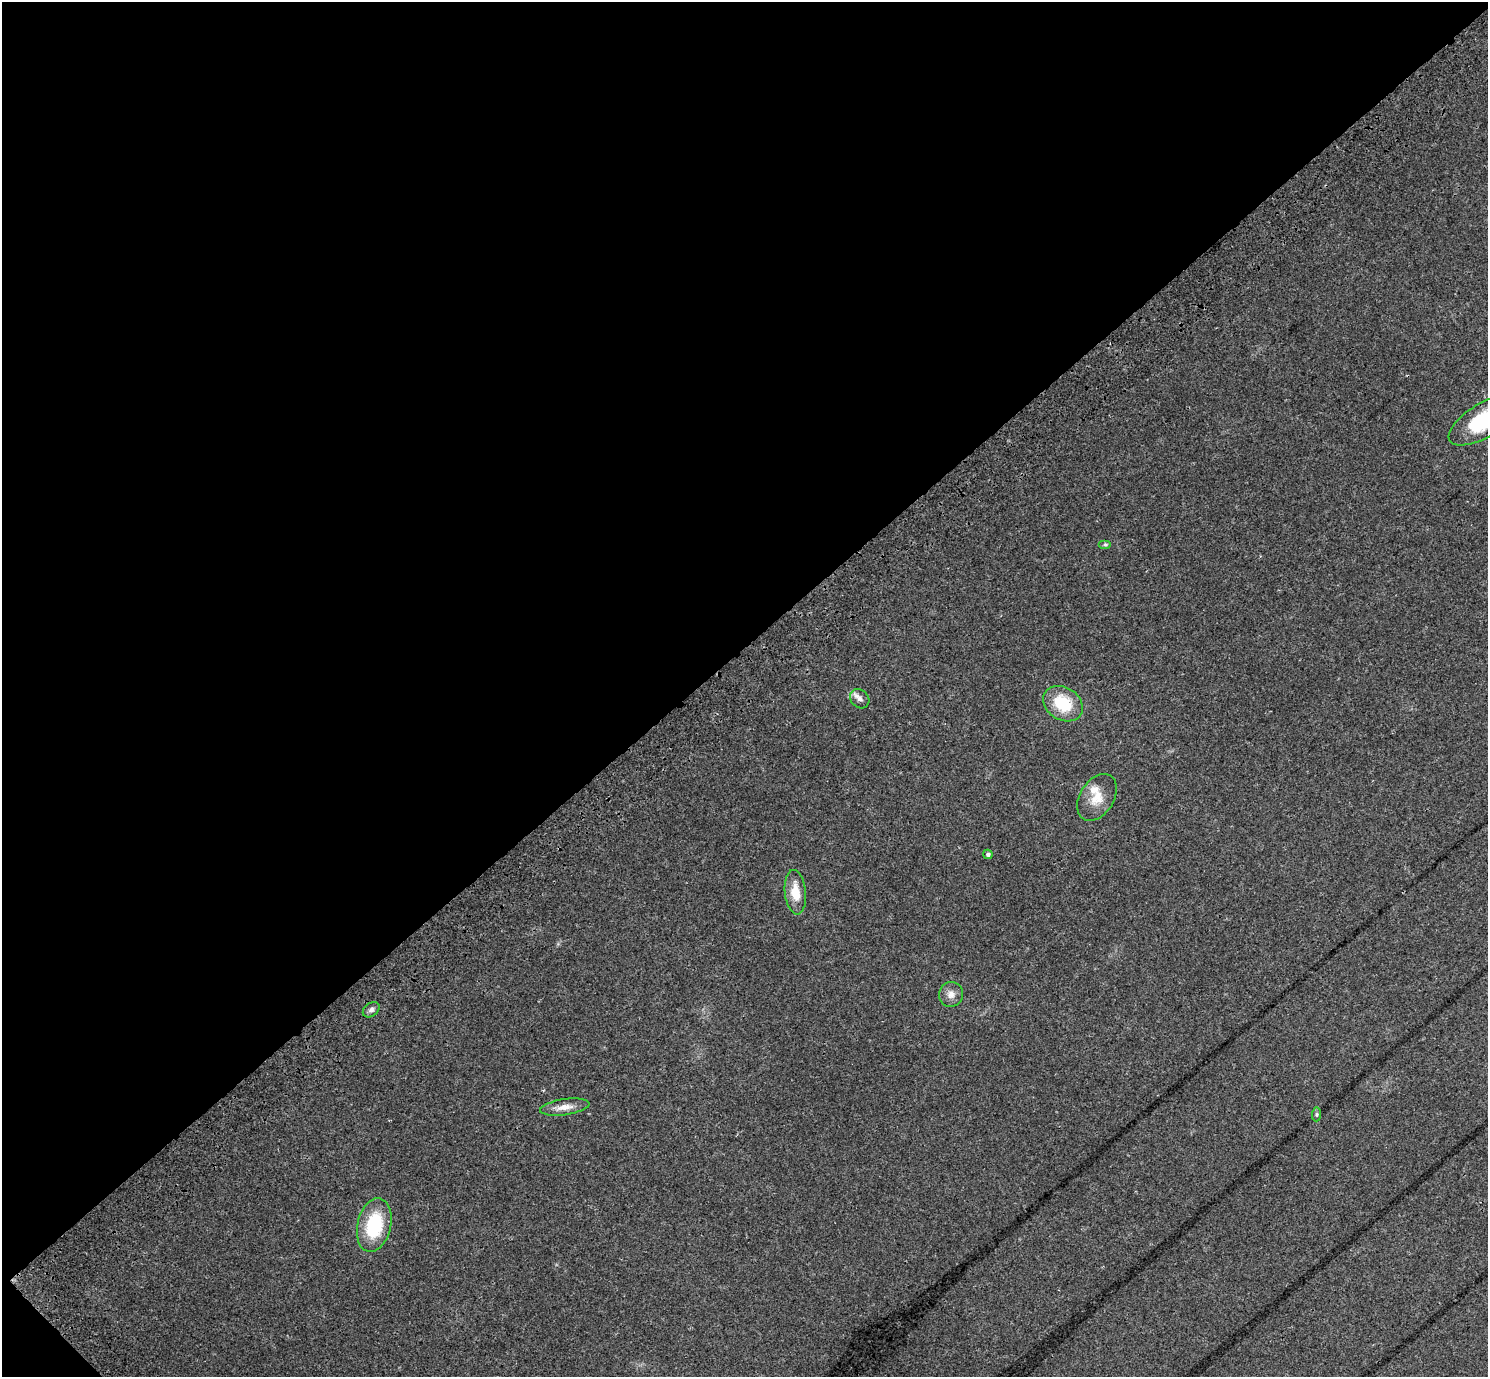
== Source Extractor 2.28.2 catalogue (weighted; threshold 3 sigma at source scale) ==
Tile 5 of 4 x 4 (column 1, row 2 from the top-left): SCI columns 151-1636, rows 3138-4512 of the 6238 x 6212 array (HDU 1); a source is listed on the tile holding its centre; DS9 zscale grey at full resolution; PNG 1490 x 1379 px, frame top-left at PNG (2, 2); each listed source drawn as its Kron ellipse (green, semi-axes under 4 px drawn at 4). Shown black and unused: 47% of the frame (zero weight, under 3 of 4 exposures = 9% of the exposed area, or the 3 px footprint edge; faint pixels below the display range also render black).
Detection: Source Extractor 2.28.2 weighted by HDU 2 'WHT'; one run over the whole footprint, this tile lists its part. Background 0.109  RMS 0.0058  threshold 0.026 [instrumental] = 3 sigma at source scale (4.5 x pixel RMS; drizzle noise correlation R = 1.50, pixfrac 1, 0.0396/0.0396 arcsec/px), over >= 5 px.
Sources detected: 13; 1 inside a brighter listed object's ellipse — not listed separately; the other 12 listed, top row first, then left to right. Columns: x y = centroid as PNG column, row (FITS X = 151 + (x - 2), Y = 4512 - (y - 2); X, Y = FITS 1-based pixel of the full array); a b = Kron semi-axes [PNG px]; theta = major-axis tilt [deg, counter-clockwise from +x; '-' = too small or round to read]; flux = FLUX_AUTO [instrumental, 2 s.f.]
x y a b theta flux
1484 420 40 17 31 36
1105 545 6 4 0 0.87
860 699 10 8 -44 2.7
1063 704 21 16 -33 21
1097 797 25 17 58 10
988 854 5 4 - 1.4
795 892 22 10 -84 11
951 994 13 12 - 4.1
371 1010 9 6 35 2
565 1107 25 8 8 5.8
1317 1114 7 4 85 0.91
374 1225 27 16 77 33
Isophote crosses this tile's border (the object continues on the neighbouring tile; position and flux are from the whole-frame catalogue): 1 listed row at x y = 1484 420